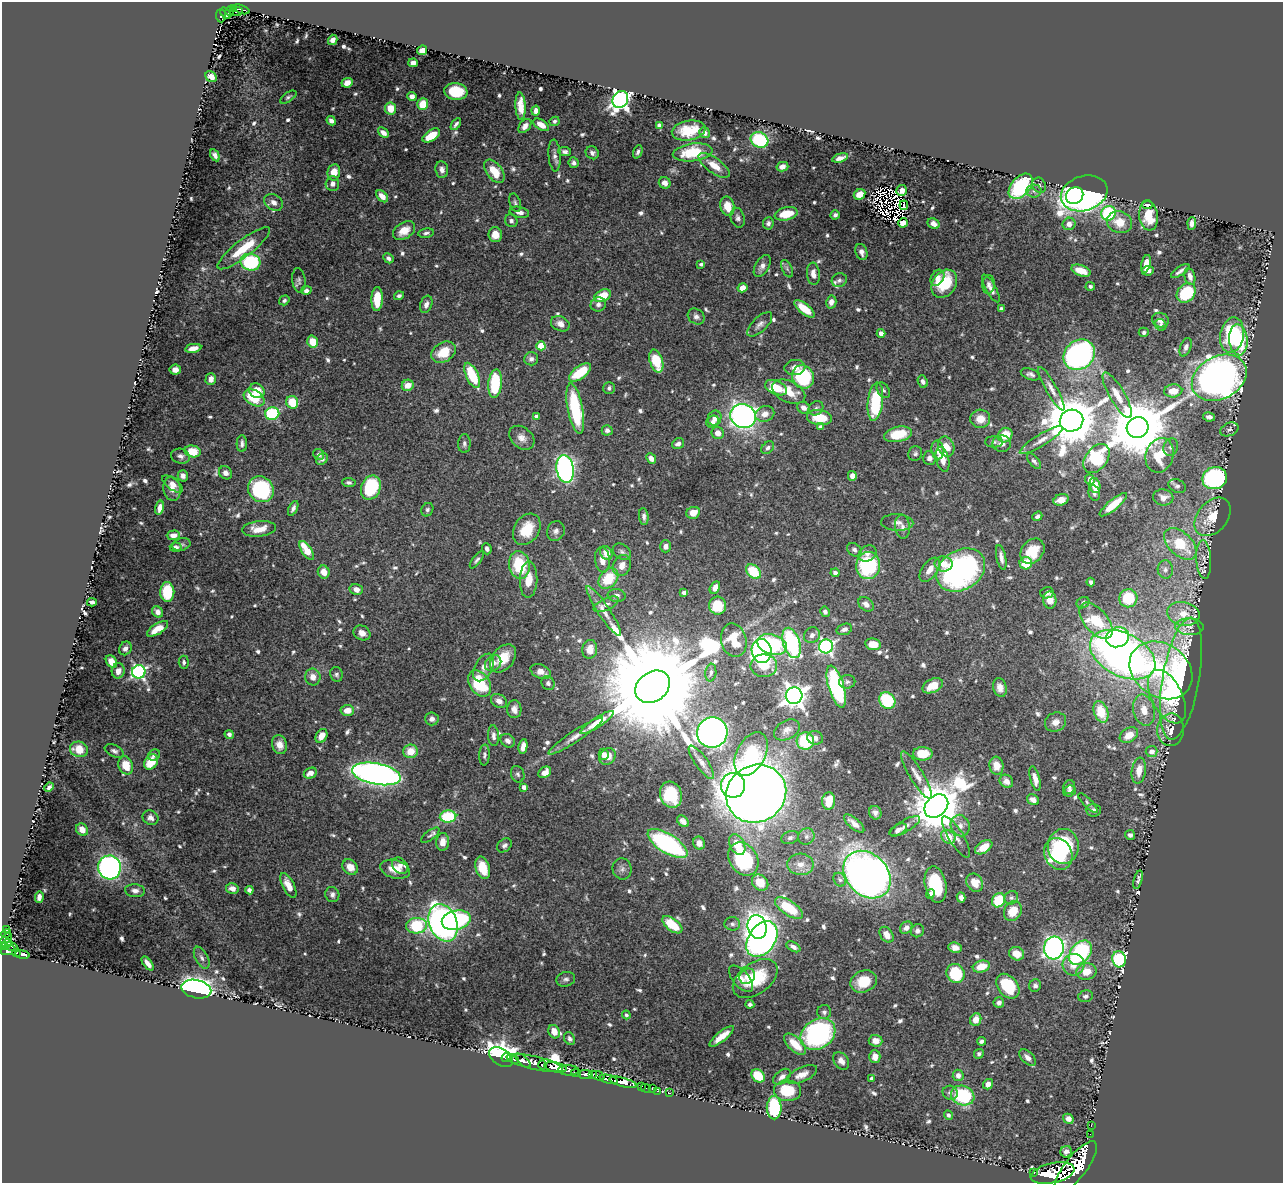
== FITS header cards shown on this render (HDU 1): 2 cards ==
NAXIS1  =                 1281
NAXIS2  =                 1181

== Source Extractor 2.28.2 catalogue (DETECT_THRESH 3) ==
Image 1281 x 1181 px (HDU 1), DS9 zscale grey, 1 PNG px = 1 image px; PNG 1285 x 1185 px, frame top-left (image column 1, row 1181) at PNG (2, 2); each listed source drawn as its Kron ellipse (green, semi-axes under 4 px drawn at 4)
Background 0.816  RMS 0.01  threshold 0.0303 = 3 sigma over >= 5 px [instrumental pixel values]
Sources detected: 774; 5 with non-positive FLUX_AUTO (blend fragments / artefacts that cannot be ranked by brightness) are neither listed nor drawn; of the other 769, the 500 brightest by FLUX_AUTO listed and drawn (269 fainter detections omitted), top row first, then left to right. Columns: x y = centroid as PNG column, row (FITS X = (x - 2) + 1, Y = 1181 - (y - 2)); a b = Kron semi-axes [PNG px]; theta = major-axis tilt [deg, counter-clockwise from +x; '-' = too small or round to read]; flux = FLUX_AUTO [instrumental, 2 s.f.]
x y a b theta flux
234 8 4 3 - 130
241 9 9 3 -19 92
230 11 5 4 - 81
237 12 6 4 5 95
226 13 6 4 -51 100
221 16 6 5 - 100
333 40 5 4 - 4.2
422 50 5 4 - 7.4
413 63 5 4 - 3.8
211 77 6 5 - 5.4
347 83 6 4 26 5.7
456 92 11 8 -7 22
412 96 4 4 - 3.5
288 97 9 4 34 1.7
620 99 9 7 58 360
423 104 6 5 - 13
520 106 14 5 -87 8.9
391 108 6 5 - 11
536 111 5 4 - 2.8
331 121 5 4 - 2.5
555 121 5 4 - 2
456 124 7 3 56 2
541 125 9 5 -34 6.6
659 125 4 4 - 1.7
525 126 8 5 51 3.2
689 130 17 10 10 16
383 133 6 4 -41 4.1
704 133 5 5 - 2.8
431 136 10 5 33 16
760 140 9 7 -28 52
565 151 6 4 -7 1.9
638 152 7 4 69 1.7
693 152 20 9 7 24
592 153 7 6 - 2.5
215 155 6 4 -60 3
555 156 16 6 -86 3.3
840 158 8 4 15 3.6
574 163 5 5 - 2
714 165 18 7 -36 8.8
782 167 6 4 14 3.8
442 170 8 6 -82 3.7
494 171 13 7 -53 14
334 172 8 6 80 9.3
665 183 6 5 - 4.3
332 184 7 7 - 3.2
1039 185 8 6 -60 1.8
1021 186 15 9 48 67
902 190 5 5 - 5.9
1034 191 8 6 1 2.6
1084 193 24 17 17 270
860 194 6 5 - 9.4
382 196 7 4 -46 4.9
1075 196 9 8 - 130
274 202 10 7 -34 4
515 203 10 5 -72 1.8
904 205 5 4 - 2.4
1147 205 5 4 - 2.5
727 206 10 7 -77 11
519 212 10 5 -11 3.8
1108 213 7 7 - 55
786 214 11 6 12 17
835 215 5 4 - 1.8
1149 216 15 9 -83 18
738 218 10 7 -74 2.6
511 221 7 6 - 1.9
1119 222 12 10 -20 12
768 223 6 5 - 2.5
903 223 5 4 - 6.2
1192 223 6 4 85 2.7
934 224 6 5 - 4.5
1069 224 6 6 - 4.3
404 231 12 8 32 9.2
426 233 8 4 8 1.9
495 235 7 7 - 8.9
244 248 32 8 38 22
861 252 8 6 -71 3.3
388 258 5 4 - 2.5
250 262 10 8 -13 67
701 264 4 3 - 1.7
1146 264 9 4 76 8.2
762 266 12 7 59 4.1
787 269 9 5 -64 1.8
1081 271 10 5 -20 11
1148 271 6 4 9 3.2
1180 271 10 3 34 2.9
813 274 11 6 -85 4.9
1190 276 9 5 -76 3.9
937 278 9 6 59 4
299 280 12 6 -84 2.3
839 280 8 6 26 2
944 284 15 11 54 25
989 284 9 6 82 3.2
1090 286 4 4 - 1.8
742 288 5 4 - 7.1
991 288 15 5 -61 3.9
306 291 5 4 - 2.9
1186 293 11 8 49 40
399 296 5 4 - 1.8
603 296 9 5 25 15
377 299 12 5 88 18
284 300 5 4 - 1.7
831 302 6 5 - 3.7
426 304 9 6 70 3.1
598 304 8 7 - 2.7
804 309 12 5 -39 15
1001 309 4 4 - 1.8
696 316 9 7 -37 2.9
1160 320 8 7 - 5.4
560 324 10 7 -26 4.3
760 324 16 7 43 3.5
1161 325 6 5 - 2
1144 332 5 4 - 1.7
881 333 4 4 - 4.7
1232 335 18 11 79 56
1238 340 15 9 -85 48
313 342 6 5 - 15
541 346 4 4 - 23
1186 347 10 5 69 2.9
193 348 8 4 10 5
443 352 13 9 30 18
1079 355 17 14 39 180
531 359 7 6 - 2.5
656 361 12 6 -72 23
795 367 10 7 7 4.9
175 370 6 5 - 3.4
580 372 13 6 36 25
1030 374 10 5 -21 2.4
472 375 13 6 -65 30
803 377 12 11 - 52
1219 378 29 21 28 570
211 379 6 5 - 4.1
923 381 6 4 -67 2.4
495 384 14 6 84 41
408 385 6 5 - 8.9
609 388 6 5 - 1.9
776 388 11 6 -24 18
1051 389 25 5 -61 5.6
883 390 8 5 -55 1.8
257 391 8 7 - 14
1173 391 9 6 6 10
789 392 17 10 -26 14
1117 395 26 7 -60 9.4
254 398 11 7 -31 25
292 402 6 6 - 19
875 402 19 7 83 44
804 408 7 5 -29 4.1
816 408 8 6 37 2
575 409 25 7 -79 62
272 414 7 6 - 56
765 414 9 7 20 6.2
536 416 4 3 - 1.7
743 416 13 12 - 300
1209 417 6 4 -10 2.5
715 418 7 6 - 4
819 418 12 7 -7 18
980 419 10 9 - 8.5
1071 421 12 11 - 4400
713 422 7 5 40 3.2
820 427 4 4 - 2.5
1138 427 11 10 - 6500
1229 429 9 6 23 2.1
607 430 5 5 - 2.7
718 433 6 6 - 6.2
898 434 14 7 12 18
1005 435 8 7 - 14
522 438 14 10 -40 5.5
1041 440 25 5 31 6
994 442 9 5 -1 1.8
242 444 8 5 89 2.5
464 444 9 6 89 2.2
678 444 6 5 - 2.8
1002 444 9 8 - 3.6
946 447 10 8 -69 9.2
1171 447 9 7 73 2.2
768 448 7 5 45 2.1
938 450 9 6 -81 5.7
192 451 8 6 -14 17
915 453 7 6 - 1.7
319 454 6 5 - 2.2
1160 455 18 14 71 20
181 456 9 7 -15 2.7
651 458 5 4 - 4.2
929 458 7 6 - 3.1
322 459 6 5 - 2.6
942 459 12 6 -76 8.2
1096 459 16 10 52 68
1034 461 9 4 -52 1.7
565 469 14 8 -82 220
225 473 7 6 - 3.1
183 476 6 5 - 2.7
852 476 5 4 - 5.2
1215 478 12 11 - 110
1090 479 5 4 - 3.6
349 483 7 4 -8 1.7
172 484 12 5 -37 3.6
1095 485 8 5 -77 12
1177 486 9 6 -24 2.2
371 488 12 9 66 49
172 489 12 8 -80 6.8
261 489 14 12 -46 81
1094 493 8 5 -77 2.1
1163 497 10 8 -8 4.5
1061 500 8 5 20 6.8
1113 505 17 5 40 12
160 508 7 4 77 4
293 508 8 4 64 2.5
427 510 7 6 - 1.7
693 513 7 6 - 7.7
644 516 8 5 -84 2.6
1037 516 5 4 - 2.1
1213 517 22 15 50 16
897 522 16 8 -3 4.6
902 527 12 7 -84 3.6
259 529 17 7 6 10
527 529 17 12 58 18
556 531 10 8 67 3.2
173 535 7 5 2 4.3
1180 544 19 11 -43 24
181 545 9 6 16 2
665 546 6 5 - 3.5
176 547 6 4 -4 2.7
487 549 6 4 -69 2.2
307 550 11 5 -57 18
854 550 8 6 -39 2.2
1032 551 14 11 52 17
622 552 10 7 -38 2.5
606 553 7 6 - 6.9
867 553 9 7 33 3.8
1001 557 13 4 -78 3.8
1204 559 19 7 -86 3.9
477 560 10 4 53 1.8
602 560 13 7 -85 6.5
1026 563 6 6 - 22
944 564 9 7 -9 8.6
519 565 14 10 -81 36
622 565 11 8 65 6.5
868 565 13 12 - 78
1165 569 9 7 -87 2.5
930 570 14 7 54 7.1
961 570 26 19 33 160
753 571 8 6 -43 25
324 572 6 6 - 6.4
835 573 4 4 - 2.7
608 578 11 8 48 24
529 580 18 8 88 12
1091 582 4 3 - 2
715 588 7 4 61 4.5
356 589 7 5 -15 4.7
167 592 10 7 -89 27
684 592 4 3 - 2.7
1047 593 7 5 12 2.5
617 596 9 6 -10 2.7
1128 598 9 9 - 31
1050 600 8 6 -88 6.6
92 602 5 3 - 1.8
1083 603 7 5 28 2
606 604 13 5 25 3
866 604 8 6 -38 4
717 606 9 8 - 16
604 611 30 6 -56 7.2
158 612 6 5 - 3.7
825 612 5 5 - 2.4
1183 614 16 11 -11 9.7
1096 621 22 11 -50 42
1189 627 14 8 -2 4.7
158 629 12 5 32 11
844 629 8 5 18 2.7
362 633 9 7 -27 4.5
812 635 8 7 - 3.3
1117 637 12 10 20 110
734 640 17 12 -76 18
791 643 16 8 -72 120
772 644 15 10 -17 57
873 644 8 6 -9 8.7
826 646 7 7 - 180
125 648 7 6 - 3
590 649 9 7 83 7.4
762 651 12 10 -80 240
1123 655 35 21 -27 390
503 658 16 10 50 16
112 662 6 5 - 7.9
184 662 6 5 - 1.8
493 663 9 7 42 4
764 666 13 11 0 20
484 667 15 8 61 6.9
1161 670 33 26 -35 72
118 671 7 6 - 5.8
139 672 7 6 - 160
541 672 11 7 -22 6.1
711 673 9 5 85 2.1
336 674 7 6 - 1.8
313 677 8 7 - 5.3
1181 679 62 18 80 130
847 682 8 7 - 2.1
480 683 14 10 -56 38
548 683 7 6 - 2.3
836 686 22 7 -73 100
933 686 11 6 27 11
653 687 19 14 36 33000
1000 687 9 6 -74 4.6
794 696 8 8 - 620
1167 697 29 15 -63 39
499 701 8 6 -34 4.7
887 701 8 7 - 39
514 709 9 7 -87 4.1
347 710 7 5 3 7.4
1144 710 16 10 -76 10
1101 712 11 7 -70 21
432 719 7 6 - 3.1
597 722 20 5 33 9.5
1055 722 11 9 27 5.2
787 730 14 9 29 4.1
1171 730 16 13 87 8.1
712 732 15 15 - 460
229 734 5 4 - 2.1
1129 735 10 7 32 9.4
321 736 7 5 61 9.4
493 736 10 5 -85 3.4
576 736 32 5 33 7.1
815 738 8 6 -19 2.6
508 741 8 6 -40 3.5
805 741 9 8 - 31
279 745 9 7 -74 6.3
523 746 7 4 81 5.4
79 749 9 7 -19 12
114 751 10 6 -24 2.3
411 751 7 7 - 12
1152 751 6 5 - 5.3
604 754 5 5 - 3.9
751 754 23 14 63 55
923 754 10 6 -1 13
154 755 6 5 - 2
484 755 10 5 87 1.9
608 756 9 7 47 7.1
151 762 8 6 55 15
701 762 20 6 -54 4.8
126 765 9 7 -66 14
996 766 9 7 -81 7.6
1139 770 13 7 81 8.8
545 772 7 5 36 6.2
310 773 7 5 25 5.1
376 774 25 10 -11 430
518 774 8 6 -70 1.9
916 775 27 6 -59 6.9
1035 779 12 5 -76 5.6
1006 781 7 6 - 4.5
733 785 12 12 - 140
49 787 5 3 - 1.7
524 787 4 4 - 3.3
1069 787 7 5 79 2.1
1069 791 6 5 - 2.3
756 794 31 28 33 1400
671 795 13 11 -72 26
1033 800 6 5 - 3.4
829 801 8 6 85 15
1088 803 13 4 -46 1.9
936 806 13 10 43 3800
1093 810 7 6 - 2.7
875 813 7 6 - 2.8
448 817 8 6 4 40
151 818 8 7 - 3.4
683 821 7 5 -42 2.6
854 823 12 5 -41 5.6
905 826 17 6 31 3.6
960 826 11 9 -69 5
82 830 6 5 - 6.6
898 830 9 5 29 2.8
430 835 11 4 37 1.9
1130 835 5 5 - 2.4
806 836 8 7 - 3.1
948 837 8 6 -40 9.9
956 837 24 7 -58 5.8
790 838 9 6 20 2.3
443 842 9 6 85 5.8
699 843 6 6 - 4.4
667 844 23 9 -32 110
737 844 11 7 -63 15
504 845 8 6 42 2.4
1063 846 17 15 -90 49
984 847 9 6 33 11
1058 854 16 13 -63 52
743 859 17 14 -57 68
800 864 13 10 -4 7.5
400 866 9 7 -46 3.1
109 867 12 11 - 260
350 867 8 6 -45 7.8
483 868 11 7 -73 14
395 869 15 9 -14 9.9
622 869 11 9 -73 3.1
867 875 26 20 -45 470
840 880 7 6 - 1.9
1138 880 9 4 75 2.1
760 883 9 7 -42 12
975 883 9 8 - 9.8
936 884 18 10 -78 35
288 885 14 5 -64 8.2
232 888 6 5 - 4.5
249 890 4 4 - 2.5
135 891 10 6 -6 3.1
332 894 8 7 - 2.5
930 894 5 4 - 2.3
39 897 6 4 85 2.6
961 897 5 4 - 3.1
1011 898 7 6 - 1.9
999 900 7 6 - 26
789 908 16 7 -33 28
1013 911 10 8 59 13
456 920 15 9 13 80
443 923 19 14 -69 290
732 924 8 6 3 2.1
672 925 12 6 -38 27
417 926 10 8 3 57
757 927 12 9 -73 250
906 928 7 5 41 3.7
6 929 3 3 - 21
917 931 7 6 - 2.6
6 934 5 3 - 46
887 935 9 6 -53 6
6 938 7 4 38 23
762 939 19 13 55 430
7 943 5 3 - 79
4 946 4 3 - 180
11 946 6 2 -21 120
793 947 7 4 -29 2.8
955 948 7 5 -9 4.3
1054 948 11 10 - 250
8 950 7 4 20 410
16 953 4 3 - 170
1080 953 14 9 50 94
1017 954 8 6 -23 9.9
22 955 7 3 -8 210
202 958 12 6 -62 2.8
1119 959 8 7 - 85
148 963 8 4 -52 4.7
1074 965 11 10 - 9.3
981 966 8 6 16 13
1086 971 10 8 10 11
956 973 10 9 - 33
747 976 8 7 - 3.8
755 978 25 15 36 35
566 979 9 7 16 2.4
741 979 16 8 -49 5.8
864 981 13 10 25 19
1008 986 14 9 -52 37
1035 986 6 6 - 2.1
196 989 15 9 -13 400
1085 996 7 5 15 2.3
999 1003 5 5 - 2.3
750 1004 4 4 - 2
824 1012 7 7 - 2.2
626 1015 4 4 - 1.7
976 1020 6 5 - 7.7
554 1032 7 5 -61 7.4
818 1034 18 14 34 130
722 1036 15 5 39 8.9
570 1039 7 5 -61 2
875 1041 7 6 - 6.3
981 1041 4 3 - 2
795 1044 14 7 -44 14
979 1054 5 4 - 1.7
501 1057 13 8 -31 220
875 1057 6 5 - 5.7
506 1058 4 4 - 130
1028 1058 10 5 -43 3.9
515 1060 4 3 - 200
523 1061 9 4 -42 390
841 1061 10 7 -54 4.1
535 1063 29 6 -12 1200
543 1065 5 4 - 500
556 1067 11 5 -11 1900
569 1070 10 5 -2 600
576 1073 5 3 - 250
585 1074 8 3 -3 640
592 1075 4 3 - 160
802 1075 16 7 24 6.2
958 1075 6 5 - 3.2
598 1076 7 4 -22 250
758 1076 7 6 - 23
782 1077 10 6 40 3.6
609 1079 9 3 -15 850
871 1079 4 4 - 2.3
623 1082 14 4 -15 1400
988 1084 5 5 - 3.4
641 1086 3 3 - 41
646 1088 5 3 - 37
652 1089 2 2 - 13
658 1091 3 2 - 22
787 1091 13 10 -2 23
670 1093 3 2 - 13
950 1093 7 7 - 2.3
963 1095 12 9 -21 59
774 1108 11 7 90 58
948 1115 5 4 - 1.7
1068 1119 5 4 - 5.6
1091 1125 2 2 - 6.4
1090 1134 2 2 - 4.1
1066 1152 6 5 - 2.6
1076 1167 31 11 52 7100
1034 1173 3 3 - 88
1053 1173 22 10 13 4600
At the frame edge (FLAGS 8, measured only in part): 1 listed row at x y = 4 946
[269 fainter detections neither listed nor drawn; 5 non-positive-flux detections neither listed nor drawn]